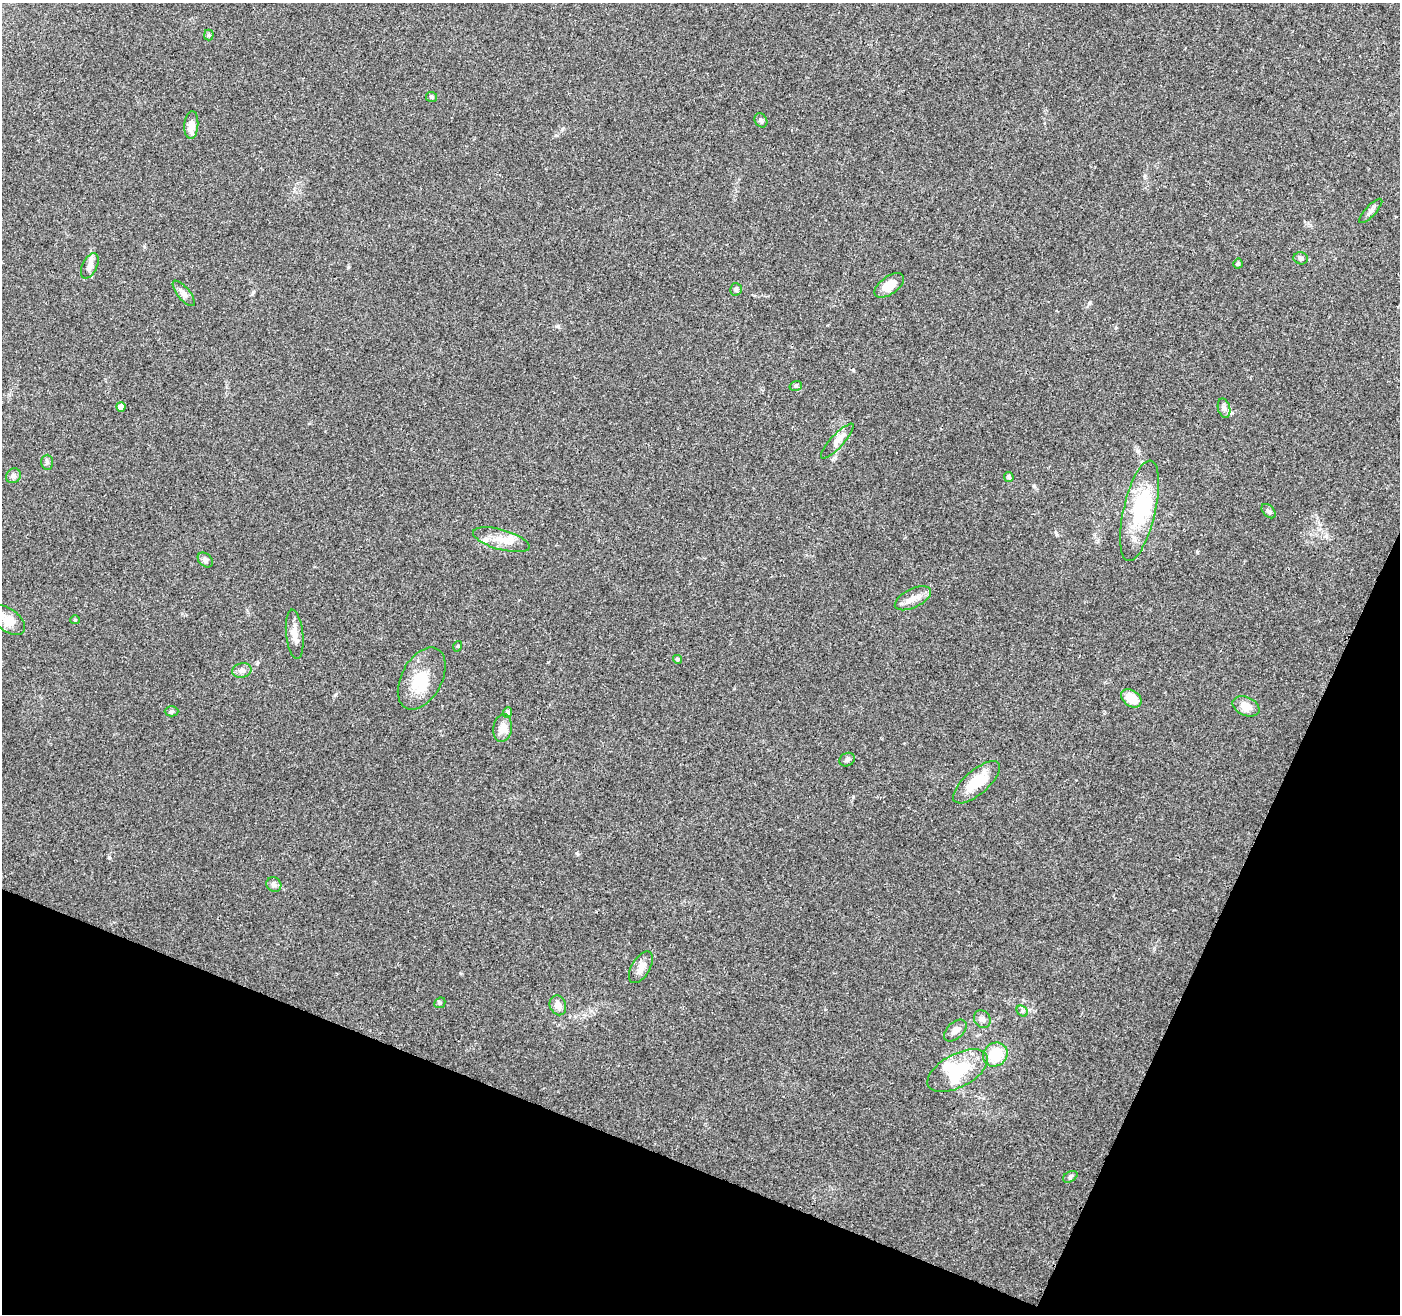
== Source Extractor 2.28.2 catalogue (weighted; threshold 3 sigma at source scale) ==
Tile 15 of 4 x 4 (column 3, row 4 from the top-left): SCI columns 2805-4202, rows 212-1523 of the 5612 x 5735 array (HDU 1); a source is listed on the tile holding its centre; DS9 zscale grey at full resolution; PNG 1402 x 1316 px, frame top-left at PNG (2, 3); each listed source drawn as its Kron ellipse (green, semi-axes under 4 px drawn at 4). Shown black and unused: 20% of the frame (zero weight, under 3 of 4 exposures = <1% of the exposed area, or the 3 px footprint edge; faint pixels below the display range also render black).
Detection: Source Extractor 2.28.2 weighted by HDU 2 'WHT'; one run over the whole footprint, this tile lists its part. Background 0.0458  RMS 0.0038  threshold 0.017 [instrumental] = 3 sigma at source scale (4.5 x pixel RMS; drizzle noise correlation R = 1.50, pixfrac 1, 0.0396/0.0396 arcsec/px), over >= 5 px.
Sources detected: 54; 4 inside a brighter object's white glare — neither listed nor drawn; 3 inside a brighter listed object's ellipse — not listed separately; the other 47 listed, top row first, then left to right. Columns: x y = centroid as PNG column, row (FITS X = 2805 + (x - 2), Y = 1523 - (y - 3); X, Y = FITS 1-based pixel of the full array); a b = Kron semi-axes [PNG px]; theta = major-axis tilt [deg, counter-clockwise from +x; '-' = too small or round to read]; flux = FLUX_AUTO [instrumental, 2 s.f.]
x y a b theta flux
209 35 5 5 - 0.55
431 97 6 5 - 0.71
761 120 7 6 - 0.87
191 125 14 7 86 3.8
1371 211 16 5 47 1.4
1301 258 7 6 - 0.93
1238 264 5 4 - 0.7
90 266 13 7 65 2.3
889 285 17 9 35 5.3
736 289 6 5 - 0.94
184 293 15 6 -51 1.7
796 386 6 5 - 0.63
121 407 5 4 - 2.4
1224 408 10 6 -75 1.4
837 441 23 6 47 2.7
47 462 7 6 - 0.83
13 476 8 7 - 1.3
1009 477 5 4 - 0.72
1139 511 51 16 77 25
1269 511 8 5 -47 0.93
501 540 29 10 -16 6.1
205 560 8 6 -44 1.1
913 598 19 9 26 3.5
8 620 19 11 -37 5.8
75 620 4 4 - 0.4
295 634 25 8 -84 3.5
458 646 5 3 - 0.32
677 659 4 4 - 0.68
242 671 10 7 14 1.8
422 679 33 20 62 12
1131 698 11 7 -36 7
1246 706 14 9 -25 4.4
172 711 7 5 1 0.69
508 712 5 4 - 1.1
503 728 14 9 81 3.4
847 760 8 6 30 1.1
977 782 29 12 41 11
274 885 8 7 - 1.5
641 967 17 9 59 2.9
440 1003 6 5 - 0.56
558 1005 10 8 -69 2.6
1022 1011 6 5 - 0.75
982 1019 9 8 - 1.5
955 1030 13 8 43 2.3
995 1054 13 11 40 12
958 1071 33 16 28 16
1070 1177 8 5 31 0.77
Isophote crosses this tile's border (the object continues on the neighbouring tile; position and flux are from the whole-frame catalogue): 1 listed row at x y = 8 620
Unlisted compact peaks at least as high as the median listed source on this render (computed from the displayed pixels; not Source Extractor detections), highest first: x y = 1057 535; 853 370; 1090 302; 109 857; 577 853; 558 326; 1034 486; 1197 552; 853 797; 562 129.